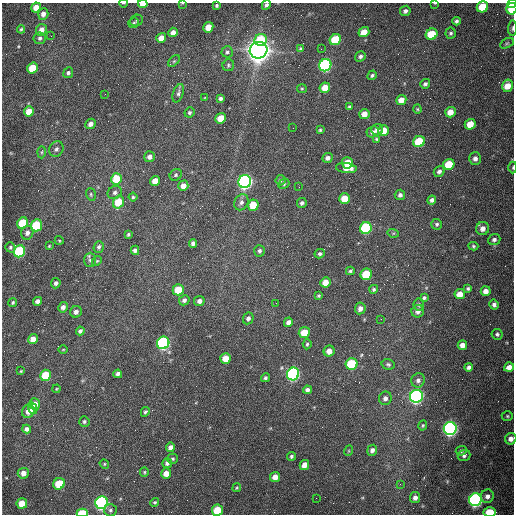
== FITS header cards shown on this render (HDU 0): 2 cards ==
NAXIS1  =                  512 /fastest changing axis
NAXIS2  =                  512 /next to fastest changing axis

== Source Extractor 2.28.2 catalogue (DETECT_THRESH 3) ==
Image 512 x 512 px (HDU 0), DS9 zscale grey, 1 PNG px = 1 image px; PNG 516 x 516 px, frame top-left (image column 1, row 512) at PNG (2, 3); each listed source drawn as its Kron ellipse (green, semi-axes under 4 px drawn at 4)
Background 1570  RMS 24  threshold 72.4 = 3 sigma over >= 5 px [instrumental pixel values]
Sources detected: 201; all 201 listed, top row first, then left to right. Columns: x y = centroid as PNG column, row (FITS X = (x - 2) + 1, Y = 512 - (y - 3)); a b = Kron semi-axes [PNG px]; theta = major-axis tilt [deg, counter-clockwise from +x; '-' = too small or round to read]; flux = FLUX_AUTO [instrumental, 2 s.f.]
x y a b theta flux
123 3 4 2 - 1.1e+03
435 3 4 2 - 1.4e+03
143 4 5 3 - 1.4e+04
182 4 4 2 - 9.9e+02
512 4 5 4 - 4.0e+04
217 5 3 3 - 2.5e+03
266 5 5 4 - 3.3e+03
36 7 5 4 - 1.9e+04
482 7 6 5 - 5.4e+04
512 9 6 5 - 3.9e+04
405 11 5 5 - 4.8e+03
43 14 6 5 - 9.6e+03
137 21 6 5 - 2.8e+03
456 21 4 4 - 3.9e+03
134 23 5 5 - 2.4e+03
208 27 5 5 - 2.5e+04
512 28 7 4 86 2.9e+03
21 29 4 3 - 2.1e+03
41 30 6 5 - 1.3e+04
173 32 5 4 - 9.6e+03
364 32 5 5 - 2.2e+04
451 33 5 5 - 3.4e+03
432 34 6 5 - 6.1e+04
51 36 3 2 - 1.4e+03
40 38 6 6 - 4.4e+03
161 38 5 4 - 1.5e+04
261 40 6 6 - 5.5e+04
335 40 6 5 - 6.9e+04
507 43 7 4 29 2.6e+03
301 48 4 4 - 2.3e+03
321 49 2 2 - 7.8e+02
259 50 9 8 - 2.5e+06
227 52 5 5 - 3.6e+03
360 56 5 5 - 4.1e+03
174 61 7 4 44 2.4e+03
228 65 6 6 - 2.9e+03
325 65 6 6 - 3.5e+05
32 68 5 5 - 4.4e+04
68 73 5 4 - 3.8e+03
372 75 5 4 - 2.9e+03
425 84 5 4 - 3.6e+03
507 86 6 5 - 2.2e+04
325 88 5 5 - 2.2e+04
302 89 5 4 - 1.8e+03
178 93 9 5 71 4.3e+03
105 94 2 2 - 8.3e+02
205 97 4 2 - 1.2e+03
220 98 4 4 - 4.0e+03
401 100 5 5 - 1.3e+04
349 107 4 3 - 2.1e+03
417 109 4 4 - 1.6e+03
29 111 5 5 - 2.4e+04
189 112 5 5 - 2.7e+03
450 112 5 5 - 1.8e+04
364 114 5 5 - 1.2e+04
221 118 5 5 - 3.4e+04
91 124 5 5 - 8.3e+03
470 124 5 5 - 2.6e+04
293 128 2 2 - 6.5e+02
320 130 3 3 - 2.0e+03
377 130 6 5 - 7.9e+03
384 131 5 5 - 2.1e+04
373 132 6 5 - 5.1e+03
376 139 4 4 - 1.7e+03
419 142 6 5 - 6.6e+04
56 149 8 6 58 5.3e+03
42 152 6 4 88 2.0e+03
149 157 5 5 - 6.3e+03
327 158 5 5 - 6.1e+03
475 159 6 6 - 6.5e+03
347 163 6 5 - 2.6e+04
449 164 6 5 - 4.8e+04
513 167 6 3 89 1.8e+03
346 168 10 5 -6 1.6e+04
439 171 6 5 - 5.2e+03
176 175 6 5 - 2.9e+03
116 179 5 5 - 4.5e+04
281 180 5 5 - 3.9e+03
155 181 5 4 - 1.5e+04
245 181 6 6 - 7.3e+05
284 184 6 4 22 2.3e+03
183 186 5 5 - 1.3e+04
299 187 2 2 - 9.7e+02
115 193 7 6 - 4.6e+03
91 194 6 4 -72 2.3e+03
400 195 5 5 - 5.0e+03
133 197 4 4 - 2.1e+03
345 198 5 5 - 2.8e+04
432 200 4 4 - 5.0e+03
118 202 6 5 - 4.2e+04
241 202 8 6 58 5.9e+03
302 203 5 4 - 4.2e+03
253 205 5 5 - 3.7e+04
22 223 6 5 - 7.0e+04
437 224 5 5 - 3.4e+03
36 225 6 5 - 8.3e+04
366 228 6 5 - 1.7e+05
483 229 6 6 - 1.0e+04
27 233 7 6 - 7.4e+03
393 233 6 3 -17 2.0e+03
128 235 4 3 - 2.3e+03
59 240 4 3 - 1.4e+03
494 240 6 5 - 4.8e+03
193 243 4 4 - 5.2e+03
49 246 3 3 - 1.5e+03
473 246 5 4 - 2.6e+03
10 247 5 4 - 3.0e+03
99 247 6 5 - 3.9e+03
135 250 4 4 - 5.4e+03
19 251 6 5 - 1.4e+05
259 251 6 5 - 4.0e+03
320 254 5 4 - 3.4e+03
90 260 7 6 - 4.7e+03
97 261 5 4 - 2.1e+03
350 271 4 3 - 2.5e+03
366 274 6 5 - 6.6e+04
325 282 5 5 - 1.6e+04
56 283 5 4 - 4.2e+03
468 288 4 4 - 2.9e+03
374 289 4 4 - 2.8e+03
178 290 5 5 - 3.4e+04
486 291 5 5 - 1.1e+04
460 294 5 5 - 1.9e+04
318 296 4 4 - 2.2e+03
424 298 4 3 - 3.1e+03
184 300 5 5 - 4.4e+03
37 301 4 4 - 5.5e+03
199 301 5 5 - 6.6e+03
12 303 4 3 - 2.9e+03
276 303 2 2 - 8.9e+02
419 305 6 5 - 3.4e+03
494 305 5 4 - 5.1e+03
63 307 5 4 - 6.8e+03
360 308 6 5 - 7.5e+03
418 311 6 6 - 7.6e+03
76 312 6 5 - 6.4e+03
248 318 6 5 - 5.2e+03
381 319 2 2 - 9.6e+02
288 322 5 4 - 7.2e+03
80 331 4 4 - 4.2e+03
304 333 5 5 - 3.1e+04
497 334 6 5 - 3.3e+03
33 339 5 4 - 1.4e+04
163 343 6 6 - 3.5e+05
307 344 5 4 - 2.2e+03
462 345 5 4 - 1.2e+04
63 349 4 3 - 1.3e+03
329 351 5 5 - 1.1e+04
225 358 5 5 - 2.2e+04
352 364 6 5 - 1.0e+05
388 364 6 5 - 3.4e+03
468 367 4 4 - 5.0e+03
509 367 5 4 - 1.1e+04
21 371 3 2 - 1.6e+03
118 374 4 4 - 5.2e+03
293 374 6 6 - 4.3e+05
46 375 6 5 - 4.9e+04
265 378 4 4 - 3.2e+03
418 380 7 6 - 5.9e+03
56 389 4 3 - 1.6e+03
307 390 4 4 - 5.7e+03
416 396 6 6 - 5.8e+05
385 398 6 6 - 6.0e+03
35 404 6 5 - 1.7e+04
33 408 6 4 -76 1.5e+04
28 411 7 6 - 1.2e+04
145 412 5 4 - 2.8e+03
507 416 5 5 - 2.3e+03
84 421 5 5 - 2.9e+03
423 425 5 4 - 2.2e+03
450 428 6 6 - 6.5e+05
27 429 4 4 - 5.6e+03
511 439 6 5 - 8.5e+03
170 447 5 4 - 7.6e+03
372 450 5 5 - 6.1e+03
348 451 5 3 - 1.5e+03
461 451 5 4 - 2.8e+03
291 456 4 4 - 2.8e+03
464 456 6 5 - 4.0e+03
172 459 5 5 - 2.8e+03
167 463 5 5 - 5.0e+03
104 464 5 4 - 1.9e+03
304 465 5 4 - 1.2e+04
144 472 5 4 - 2.2e+03
23 473 5 5 - 1.0e+04
166 473 5 5 - 1.4e+04
275 477 5 5 - 1.2e+04
59 484 6 5 - 4.2e+04
400 484 3 3 - 1.0e+03
237 488 4 4 - 1.9e+03
487 496 7 6 - 7.1e+03
316 498 2 2 - 3.3e+03
415 498 6 5 - 6.2e+03
475 500 6 6 - 5.0e+05
155 502 5 4 - 2.4e+03
22 503 5 5 - 2.7e+04
102 503 6 6 - 4.5e+05
110 510 6 6 - 3.5e+03
217 510 5 5 - 4.2e+04
490 512 6 4 -2 4.1e+04
82 513 6 4 1 5.3e+04
At the frame edge (FLAGS 8, measured only in part): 14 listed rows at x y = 123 3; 435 3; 143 4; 182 4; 512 4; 266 5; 482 7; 512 9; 512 28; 513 167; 511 439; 217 510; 490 512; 82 513